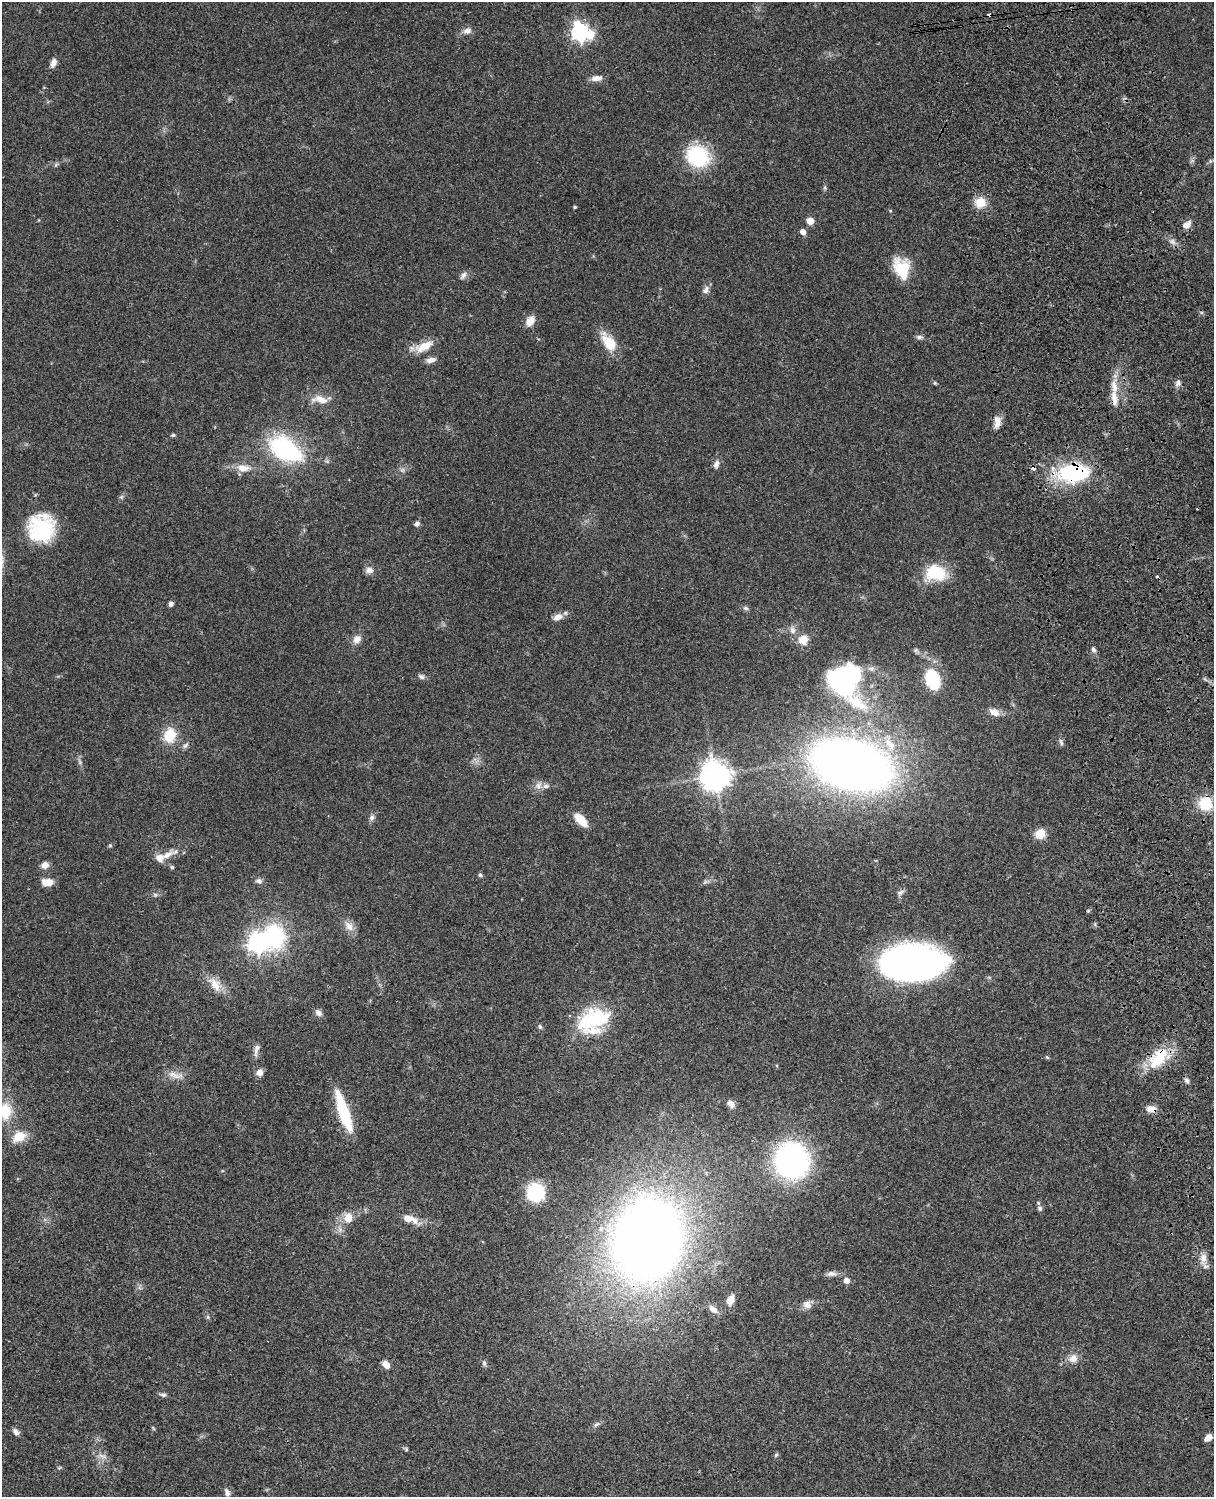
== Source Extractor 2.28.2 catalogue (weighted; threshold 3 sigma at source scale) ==
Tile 6 of 4 x 3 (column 2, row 2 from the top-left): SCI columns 1333-2544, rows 1773-3267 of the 5087 x 4927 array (HDU 1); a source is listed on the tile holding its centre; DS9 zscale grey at full resolution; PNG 1216 x 1499 px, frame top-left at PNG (2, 2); no overlay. Shown black and unused: <1% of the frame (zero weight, under 3 of 4 exposures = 6% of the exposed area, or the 3 px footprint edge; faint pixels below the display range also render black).
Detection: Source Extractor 2.28.2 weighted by HDU 2 'WHT'; one run over the whole footprint, this tile lists its part. Background 0.0787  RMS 0.0058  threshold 0.0262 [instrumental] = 3 sigma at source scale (4.5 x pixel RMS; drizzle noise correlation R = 1.50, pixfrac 1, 0.05/0.05 arcsec/px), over >= 5 px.
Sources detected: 131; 3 inside a brighter object's white glare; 4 cosmic-ray / hot-pixel residue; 1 long thin detection or spike segment (spike, bleed or trail) — not listed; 9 inside a brighter listed object's ellipse — not listed separately; the other 114 listed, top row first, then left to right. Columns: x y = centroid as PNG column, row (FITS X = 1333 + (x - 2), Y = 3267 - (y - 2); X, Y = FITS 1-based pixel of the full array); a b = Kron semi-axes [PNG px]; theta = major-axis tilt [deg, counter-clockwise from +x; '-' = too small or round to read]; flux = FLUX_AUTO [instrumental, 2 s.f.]
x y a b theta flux
467 31 11 8 13 3.2
580 32 9 7 -20 190
53 63 9 6 72 3.7
596 78 14 7 4 3.7
698 156 21 18 -32 47
56 165 6 5 - 1
825 188 5 5 - 0.94
980 202 13 12 - 8.7
575 207 3 3 - 0.81
810 221 6 6 - 6.4
1187 225 9 7 39 4.5
803 232 5 5 - 4.2
902 268 24 20 -43 17
463 275 12 6 55 2.1
705 290 11 7 59 2.7
530 321 13 9 53 5.2
919 337 10 5 0 1.6
609 343 24 12 -55 14
424 346 24 10 25 9.6
431 360 13 7 15 2.8
935 383 5 4 - 0.7
1178 383 9 7 64 2
1114 386 21 8 -84 7.6
320 399 24 10 -10 7.3
997 422 16 9 87 4.5
173 435 6 4 10 0.93
285 449 30 18 -31 79
716 464 11 7 71 2.6
243 468 20 10 -4 7.3
402 470 7 6 - 1.4
1073 473 25 14 6 73
121 497 6 5 - 1.1
417 524 6 5 - 1.8
41 528 30 28 76 40
369 570 11 8 3 2.9
936 573 27 19 -8 22
171 604 5 5 - 1.9
745 608 8 5 -16 1.4
558 617 12 7 28 4.2
792 630 10 7 -67 2.7
357 639 11 9 47 4.1
803 640 11 10 - 6.8
1093 649 8 6 -68 1.6
916 650 7 5 -46 1.1
421 677 10 5 -29 1.6
932 679 18 12 -71 34
840 683 49 35 -33 87
994 712 15 8 -26 4.5
170 735 15 12 79 16
1061 743 9 4 -77 1.2
185 745 11 6 42 1.8
80 762 9 4 -71 1.3
851 765 61 36 -16 570
715 775 10 9 - 710
538 786 10 9 - 3.6
1205 803 16 16 - 16
372 817 8 7 - 1.9
581 819 15 7 -46 12
1040 834 12 11 - 6.6
110 845 6 4 0 0.65
167 855 22 8 33 6
45 865 9 7 23 3.7
172 867 5 5 - 0.92
480 875 6 5 - 0.96
259 881 9 7 -1 1.9
47 882 12 7 -5 6.5
705 882 7 4 19 1.1
900 892 10 5 40 1.6
155 895 6 5 - 1.1
1088 911 5 4 - 0.63
349 926 16 10 -53 5
275 937 26 22 -84 54
257 943 8 7 - 280
910 964 53 31 5 260
215 984 23 12 -53 8.7
318 1013 10 7 -46 2.4
594 1020 27 23 84 21
540 1027 7 5 -73 1.1
1047 1057 5 4 - 0.72
1158 1059 24 17 -2 17
259 1073 9 8 - 3.3
175 1075 23 8 -12 4.9
1187 1080 7 6 - 1.5
731 1104 10 8 -37 3.1
1152 1109 14 8 -6 4
5 1111 15 12 88 18
344 1112 43 10 -72 32
19 1137 12 9 33 12
792 1161 28 26 -56 140
535 1192 14 13 - 41
1040 1208 7 6 - 1.4
348 1218 12 10 -76 6.4
409 1219 20 9 -17 7.7
648 1241 60 49 80 730
1203 1258 13 9 -86 4.7
832 1274 13 7 -5 2.6
846 1280 5 5 - 4.5
731 1300 10 7 62 6.2
807 1305 11 10 - 3.5
713 1309 14 7 -41 3.9
208 1317 6 4 -71 0.87
1073 1358 12 11 - 4.6
484 1363 9 5 -81 1.4
386 1365 8 6 -50 4.3
163 1395 8 6 -1 1.4
596 1424 10 5 35 1.6
153 1428 6 3 -71 0.59
16 1432 9 6 -45 2.1
1208 1437 7 6 - 4.1
406 1449 6 5 - 0.84
776 1455 6 5 - 0.92
103 1456 16 4 -15 2.4
59 1468 6 4 19 0.72
227 1492 10 6 -71 2.3
Overlapping masked pixels (flux is a lower limit): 5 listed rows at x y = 1187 225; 1073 473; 1158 1059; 1152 1109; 648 1241
Isophote crosses this tile's border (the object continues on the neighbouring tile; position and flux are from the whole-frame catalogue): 1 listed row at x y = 5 1111